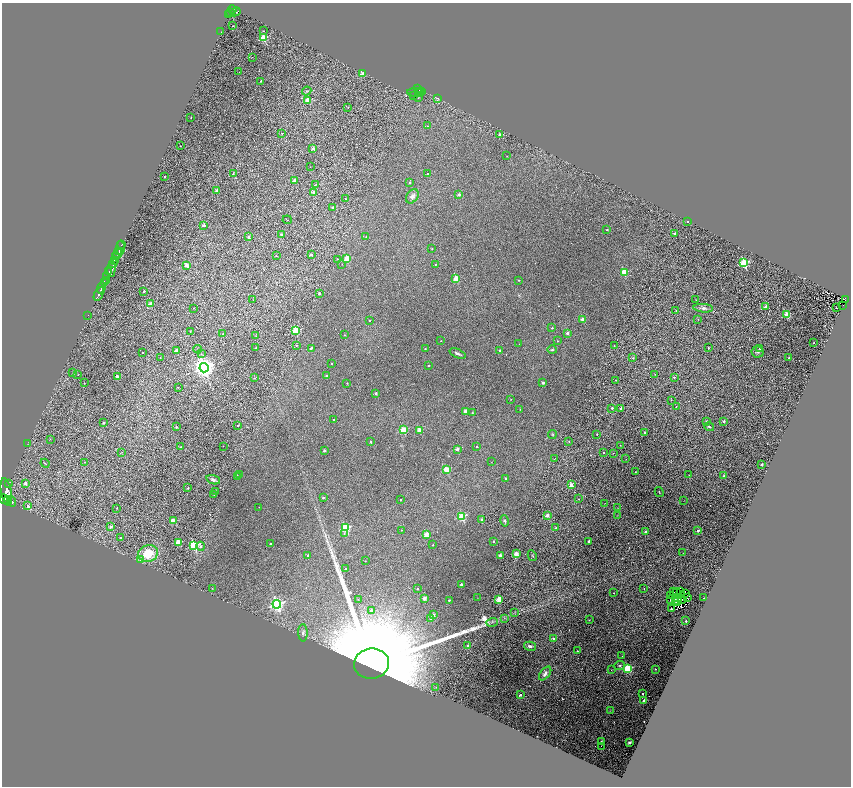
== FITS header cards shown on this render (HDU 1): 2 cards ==
NAXIS1  =                 1697
NAXIS2  =                 1568

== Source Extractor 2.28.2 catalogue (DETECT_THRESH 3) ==
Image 1697 x 1568 px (HDU 1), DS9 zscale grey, zoomed out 1/2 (1 PNG px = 2 x 2 image px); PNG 853 x 788 px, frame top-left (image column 1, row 1567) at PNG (2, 3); each listed source drawn as its Kron ellipse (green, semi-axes under 4 px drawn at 4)
Background 1.66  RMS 0.1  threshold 0.299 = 3 sigma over >= 5 px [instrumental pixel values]
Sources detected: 375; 87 cannot appear on this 1/2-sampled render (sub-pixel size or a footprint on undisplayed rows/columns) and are neither listed nor drawn; the other 288 listed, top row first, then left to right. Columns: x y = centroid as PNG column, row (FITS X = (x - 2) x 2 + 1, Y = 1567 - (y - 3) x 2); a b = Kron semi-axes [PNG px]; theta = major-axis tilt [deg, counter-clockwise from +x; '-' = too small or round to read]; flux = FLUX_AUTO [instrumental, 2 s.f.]
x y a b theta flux
232 9 4 2 - 1.2e+03
235 12 5 3 - 1.1e+03
231 13 3 2 - 3.8e+03
229 15 3 2 - 5.4e+02
232 26 2 2 - 2.6e+01
263 31 2 1 - 5.1e+00
221 32 2 1 - 9.8e+00
264 38 3 3 - 1.1e+03
252 57 2 1 - 2.3e+01
239 72 2 1 - 2.0e+01
362 74 2 2 - 2.9e+02
261 81 2 2 - 1.9e+01
417 89 3 3 - 7.3e+02
307 91 5 4 - 2.2e+01
419 91 2 2 - 5.3e+02
421 92 4 3 - 6.0e+02
415 93 8 2 -4 5.8e+02
413 95 2 2 - 2.4e+02
418 98 3 2 - 8.6e+00
437 98 4 2 - 2.3e+01
308 100 3 2 - 5.7e+02
348 107 2 1 - 9.5e+00
191 118 2 1 - 1.2e+01
427 126 3 2 - 1.1e+01
281 133 2 2 - 1.0e+01
500 135 2 2 - 1.6e+02
180 146 2 1 - 8.2e+00
313 148 2 2 - 1.7e+02
507 156 2 1 - 5.9e+00
310 167 2 1 - 4.7e+00
233 173 2 2 - 1.6e+01
427 174 2 2 - 5.4e+01
164 177 2 2 - 2.7e+01
295 180 2 2 - 2.2e+02
410 182 3 3 - 1.6e+01
316 185 3 3 - 1.5e+01
217 190 2 2 - 1.7e+02
314 193 2 2 - 2.2e+02
459 195 2 2 - 1.4e+02
412 196 8 5 54 9.1e+01
345 199 2 2 - 1.7e+01
333 207 2 2 - 3.5e+01
287 220 4 3 - 1.3e+01
687 221 2 2 - 2.8e+01
204 225 2 2 - 1.0e+02
607 229 2 2 - 3.0e+01
674 233 2 2 - 6.3e+01
282 235 2 2 - 1.5e+02
249 237 2 2 - 7.3e+01
366 237 2 2 - 9.6e+00
122 244 3 2 - 6.6e+02
120 248 7 3 -88 6.2e+02
432 249 2 2 - 1.3e+01
118 252 2 1 - 3.0e+03
117 253 6 2 28 6.9e+03
276 255 2 2 - 1.6e+01
311 255 2 2 - 7.3e+01
116 257 4 3 - 2.0e+03
337 259 2 1 - 1.1e+01
347 259 3 2 - 5.1e+02
115 261 3 1 - 2.0e+03
113 263 4 2 - 3.9e+03
744 263 3 3 - 2.1e+03
342 264 2 2 - 6.6e+00
436 264 2 2 - 1.6e+01
186 265 2 2 - 2.8e+02
111 269 8 3 85 2.3e+03
109 272 3 2 - 5.1e+02
624 272 3 3 - 7.4e+02
106 277 4 2 - 1.8e+03
456 278 3 2 - 5.2e+02
106 280 3 2 - 9.7e+02
519 280 2 2 - 1.9e+01
105 283 4 2 - 9.6e+02
101 288 6 2 65 3.6e+03
144 291 2 2 - 5.8e+01
319 293 4 3 - 2.1e+01
99 294 8 2 62 2.9e+03
845 299 3 2 - 1.4e+02
253 300 2 2 - 6.6e+00
696 300 2 1 - 5.0e+00
150 304 4 3 - 8.7e+01
843 305 2 1 - 1.0e+01
765 307 2 2 - 9.7e+01
193 308 2 1 - 4.7e+00
703 308 10 4 -5 7.8e+01
836 308 2 1 - 6.4e+00
676 311 2 2 - 1.8e+01
88 315 2 1 - 3.5e+01
787 315 4 2 - 6.0e+02
582 319 2 2 - 1.5e+02
698 319 2 2 - 1.1e+01
370 320 2 2 - 2.1e+01
552 328 2 2 - 2.5e+01
296 330 3 3 - 8.0e+02
190 332 2 2 - 1.4e+01
567 333 2 2 - 1.0e+02
223 334 2 2 - 2.2e+01
255 335 3 1 - 6.0e+00
344 335 2 2 - 1.3e+01
441 341 2 2 - 1.1e+01
557 341 2 2 - 1.1e+01
813 343 2 1 - 1.2e+01
519 344 2 2 - 6.9e+00
296 345 3 3 - 2.0e+01
614 345 2 1 - 5.8e+00
256 348 3 2 - 1.5e+01
311 348 3 2 - 4.6e+01
708 348 2 2 - 2.8e+01
760 348 2 2 - 3.2e+01
198 349 4 2 - 1.6e+01
425 349 2 2 - 1.9e+01
176 350 2 2 - 1.1e+02
499 350 2 2 - 3.8e+01
552 350 4 3 - 2.5e+01
143 352 2 2 - 2.0e+01
757 352 6 5 - 4.4e+01
201 354 3 3 - 1.7e+01
458 354 8 3 -24 5.3e+01
160 358 2 2 - 7.3e+00
633 358 3 2 - 2.6e+01
789 358 2 2 - 2.9e+01
332 363 2 2 - 2.1e+01
428 366 2 2 - 1.8e+01
204 368 4 4 - 1.9e+04
72 372 3 1 - 6.4e+00
655 374 3 1 - 6.1e+00
78 375 2 1 - 6.9e+00
117 376 2 2 - 1.2e+02
326 376 2 2 - 5.1e+01
674 377 2 2 - 2.7e+01
255 378 3 3 - 1.5e+01
616 380 2 2 - 1.8e+01
84 383 2 1 - 5.9e+00
347 383 2 2 - 1.6e+01
543 383 2 2 - 1.1e+02
178 387 3 3 - 1.1e+01
376 393 2 2 - 9.5e+01
511 399 2 2 - 1.2e+01
671 400 2 1 - 9.6e+00
676 407 2 2 - 1.9e+01
612 408 2 2 - 6.0e+01
621 408 2 2 - 7.4e+01
520 409 2 2 - 8.3e+00
465 411 2 2 - 1.5e+02
472 413 3 3 - 1.6e+01
334 419 2 2 - 2.4e+01
706 421 4 3 - 1.7e+01
724 421 2 2 - 6.5e+01
103 423 2 2 - 3.1e+01
238 425 2 2 - 2.8e+01
176 427 2 2 - 3.6e+01
709 427 5 3 - 2.8e+01
403 430 3 3 - 8.1e+02
420 430 2 2 - 3.5e+02
645 432 2 2 - 5.5e+01
552 434 4 4 - 2.5e+01
597 434 2 2 - 1.6e+01
50 439 3 2 - 9.0e+00
569 441 2 2 - 1.4e+01
371 442 2 2 - 4.6e+01
28 444 3 2 - 7.2e+00
620 445 2 2 - 1.2e+01
223 446 2 1 - 1.3e+01
477 446 2 2 - 2.1e+01
180 447 2 2 - 1.6e+01
457 449 2 2 - 2.3e+02
324 451 2 2 - 1.1e+02
122 452 2 2 - 6.8e+00
604 452 2 2 - 4.5e+01
613 453 2 2 - 1.2e+01
555 459 3 2 - 6.7e+00
626 459 2 2 - 7.9e+00
84 462 3 2 - 1.1e+01
491 462 2 1 - 5.3e+00
45 463 5 2 - 1.3e+01
762 465 2 2 - 9.1e+01
446 469 3 3 - 6.4e+02
635 472 2 2 - 1.3e+01
239 475 2 2 - 1.4e+01
689 475 2 1 - 6.5e+00
237 476 2 2 - 2.8e+01
724 476 2 2 - 2.7e+01
505 478 3 2 - 1.7e+01
213 480 7 4 -18 5.6e+01
25 483 2 2 - 1.3e+02
8 484 2 1 - 2.0e+02
571 485 3 2 - 2.7e+02
188 488 2 2 - 3.2e+01
215 491 2 2 - 2.4e+01
6 492 14 5 -79 1.5e+04
659 492 5 2 - 1.3e+01
214 494 2 2 - 3.5e+01
323 497 2 2 - 4.1e+01
4 499 6 2 -32 5.3e+03
579 499 2 2 - 1.4e+01
400 500 2 2 - 3.0e+01
684 500 2 1 - 4.2e+00
7 501 2 1 - 1.7e+03
11 501 5 2 - 9.5e+02
605 503 3 2 - 6.2e+00
28 506 3 3 - 9.3e+01
259 507 2 1 - 5.2e+00
617 507 2 1 - 4.3e+00
117 508 4 2 - 9.8e+00
547 515 2 2 - 1.9e+02
617 515 3 2 - 1.1e+01
462 516 3 3 - 1.2e+03
482 520 2 2 - 1.7e+02
173 521 3 2 - 4.4e+02
505 521 6 4 -77 3.8e+01
111 527 2 2 - 1.3e+02
345 528 3 3 - 1.8e+03
556 528 2 2 - 7.7e+01
402 530 2 2 - 8.0e+00
698 531 2 2 - 1.2e+02
646 532 2 2 - 7.7e+01
344 534 3 3 - 1.9e+01
426 534 3 2 - 3.6e+02
121 537 2 2 - 3.2e+01
493 541 2 2 - 3.9e+01
589 541 2 2 - 9.0e+01
178 542 3 3 - 6.0e+02
270 544 2 2 - 3.0e+01
194 545 3 3 - 1.9e+03
433 545 2 2 - 1.7e+01
201 546 4 4 - 5.2e+01
148 553 10 8 15 6.1e+02
683 553 2 1 - 5.1e+00
516 554 3 2 - 3.5e+02
308 555 2 2 - 4.6e+01
500 555 2 2 - 2.4e+02
532 556 5 3 - 1.7e+01
141 559 3 3 - 2.3e+02
365 561 2 2 - 1.1e+01
345 569 2 2 - 2.0e+01
461 584 2 2 - 7.4e+01
212 588 2 1 - 9.6e+00
417 589 2 2 - 2.5e+01
644 589 2 2 - 1.1e+01
674 591 2 1 - 5.4e-01
680 591 2 1 - 6.0e+00
614 593 2 2 - 1.4e+01
676 593 2 1 - 4.4e+00
685 594 2 1 - 4.3e+00
671 595 3 1 - 1.0e+01
677 597 2 1 - 2.0e+00
688 597 3 1 - 9.7e-01
424 598 2 2 - 2.8e+02
477 598 3 2 - 6.3e+00
704 598 2 1 - 9.5e+00
358 599 3 2 - 8.4e+00
499 599 3 3 - 6.1e+02
449 600 2 2 - 4.2e+01
670 600 2 1 - 8.5e+00
682 600 2 1 - 2.0e+00
676 601 2 1 - 2.8e+00
678 602 2 1 - 1.1e+00
277 604 4 4 - 5.5e+03
671 609 2 2 - 2.1e+01
371 610 3 3 - 5.0e+01
515 612 4 2 - 1.3e+01
433 615 2 2 - 1.3e+02
431 618 2 2 - 1.5e+02
504 618 3 2 - 1.3e+01
589 620 3 2 - 8.6e+00
686 621 2 2 - 6.8e+01
492 622 6 2 17 3.2e+01
303 633 8 4 -89 5.8e+01
553 638 3 3 - 7.9e+01
468 646 2 2 - 1.0e+02
530 646 6 4 -13 7.8e+01
577 651 2 2 - 1.3e+01
622 656 2 1 - 4.2e+00
371 664 17 15 8 1.1e+06
619 666 5 4 - 2.9e+01
628 668 3 3 - 1.7e+03
655 669 2 2 - 2.0e+01
611 670 2 1 - 6.4e+00
545 673 8 4 52 9.7e+01
436 687 3 2 - 1.0e+01
643 693 2 2 - 3.2e+01
520 695 3 2 - 1.0e+02
644 700 2 2 - 6.8e+01
610 710 3 2 - 6.6e+00
602 742 2 2 - 1.4e+01
629 742 2 2 - 1.8e+01
602 746 2 1 - 3.2e+01
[87 sub-pixel or undisplayed-footprint detections neither listed nor drawn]